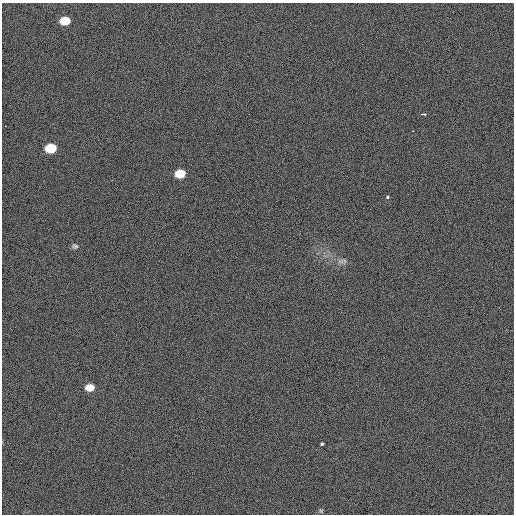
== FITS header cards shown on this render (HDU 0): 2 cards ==
NAXIS1  =                  512 / Axis length
NAXIS2  =                  512 / Axis length

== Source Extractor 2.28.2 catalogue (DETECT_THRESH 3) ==
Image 512 x 512 px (HDU 0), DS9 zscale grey, 1 PNG px = 1 image px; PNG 516 x 516 px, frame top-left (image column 1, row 512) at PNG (2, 3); no overlay
Background 408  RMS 1.8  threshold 5.29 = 3 sigma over >= 5 px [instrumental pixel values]
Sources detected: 10; all 10 listed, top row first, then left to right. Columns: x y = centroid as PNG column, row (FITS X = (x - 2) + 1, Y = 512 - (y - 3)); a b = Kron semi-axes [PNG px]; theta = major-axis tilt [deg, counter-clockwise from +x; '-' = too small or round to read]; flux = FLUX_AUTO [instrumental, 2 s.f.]
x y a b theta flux
65 21 9 7 6 1900
424 114 5 2 - 580
5 126 2 2 - 68
51 148 9 7 8 3100
180 173 8 7 - 2000
387 197 3 3 - 670
75 246 8 5 -10 240
340 261 9 5 0 380
90 387 8 7 - 1100
322 444 3 3 - 940